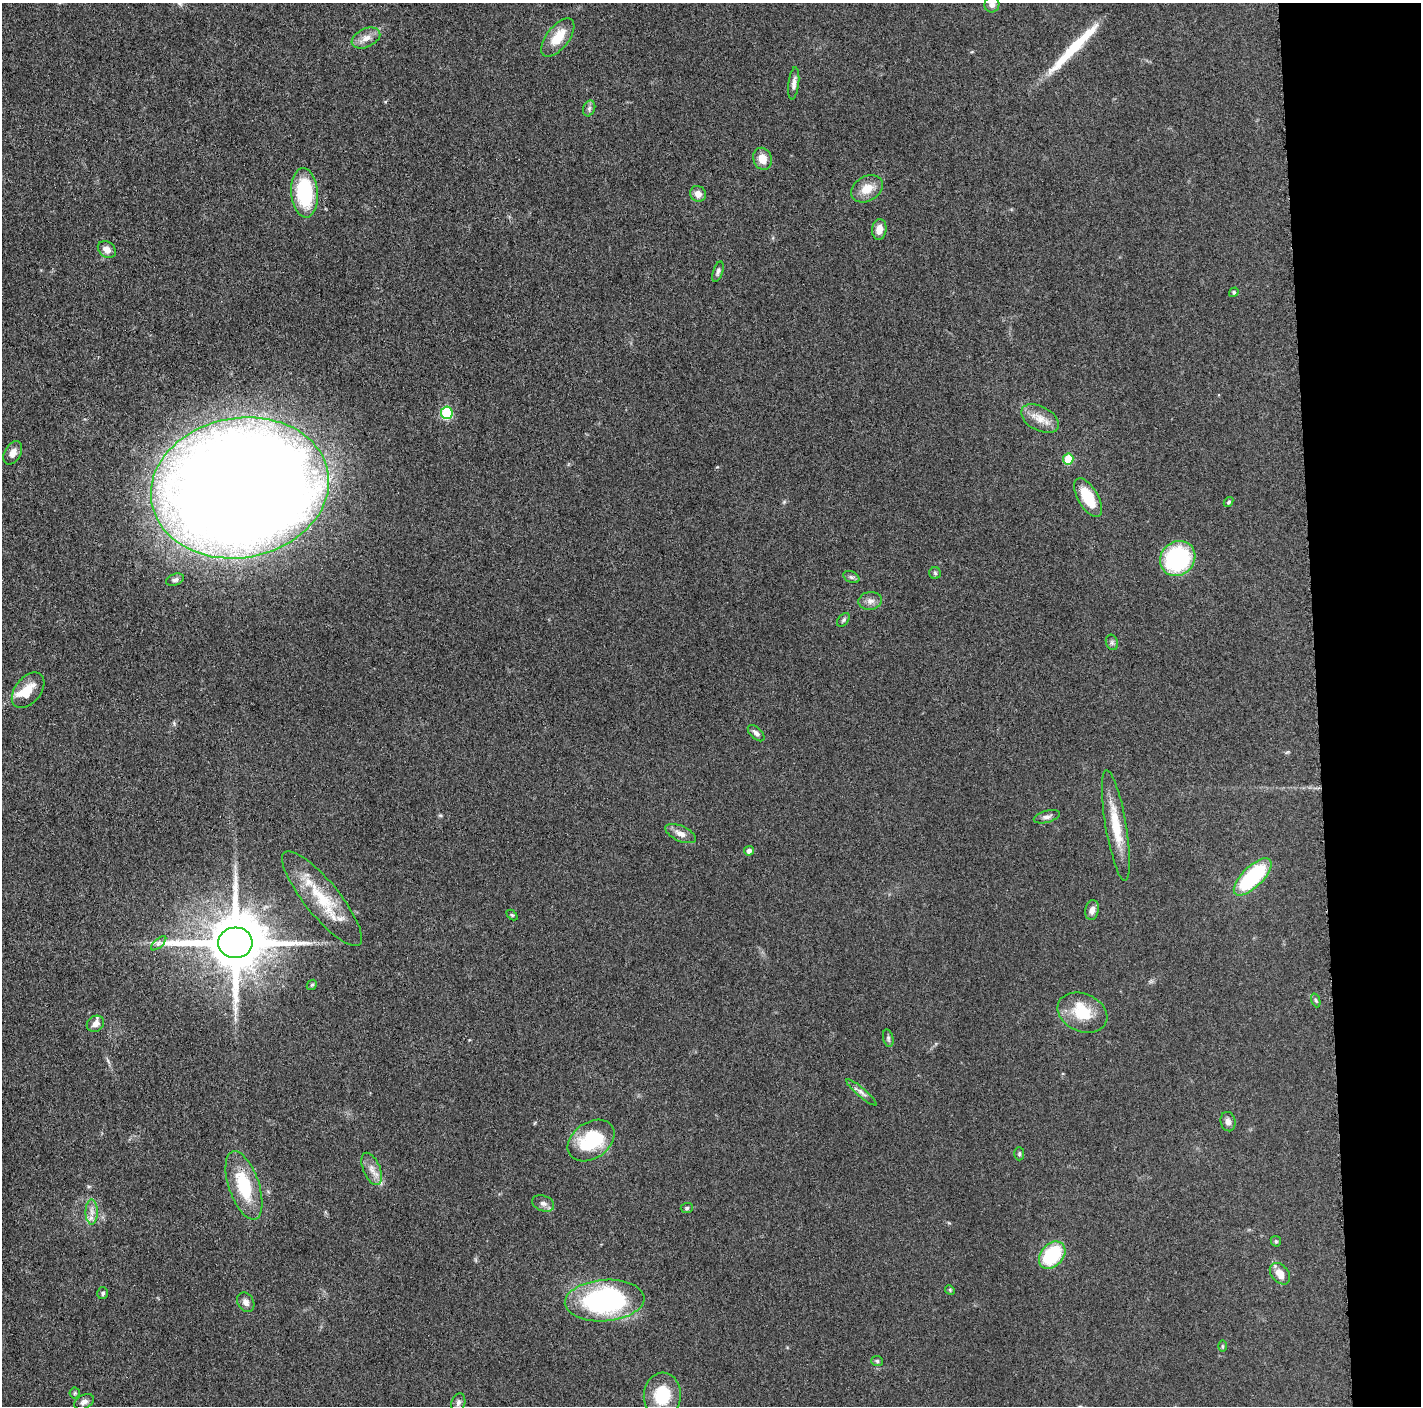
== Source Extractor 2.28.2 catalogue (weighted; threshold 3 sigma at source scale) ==
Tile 6 of 3 x 3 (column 3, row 2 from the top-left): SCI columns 2846-4264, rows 1424-2827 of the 4280 x 4250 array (HDU 1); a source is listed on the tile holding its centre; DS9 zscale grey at full resolution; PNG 1423 x 1408 px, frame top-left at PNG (2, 3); each listed source drawn as its Kron ellipse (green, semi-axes under 4 px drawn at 4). Shown black and unused: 7% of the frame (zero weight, under 3 of 5 exposures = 1% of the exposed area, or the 3 px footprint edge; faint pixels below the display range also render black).
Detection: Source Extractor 2.28.2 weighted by HDU 2 'WHT'; one run over the whole footprint, this tile lists its part. Background 0.0487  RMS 0.0053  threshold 0.0237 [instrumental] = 3 sigma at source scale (4.5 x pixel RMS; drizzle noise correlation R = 1.50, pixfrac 1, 0.05/0.05 arcsec/px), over >= 5 px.
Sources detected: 69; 1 inside a brighter object's white glare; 1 long thin detection or spike segment (spike, bleed or trail) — neither listed nor drawn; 1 inside a brighter listed object's ellipse — not listed separately; the other 66 listed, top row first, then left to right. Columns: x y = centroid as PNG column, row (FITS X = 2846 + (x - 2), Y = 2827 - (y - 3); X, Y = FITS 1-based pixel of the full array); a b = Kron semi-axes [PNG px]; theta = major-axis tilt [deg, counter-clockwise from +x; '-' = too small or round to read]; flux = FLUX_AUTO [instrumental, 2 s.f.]
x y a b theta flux
992 5 8 7 - 2
558 37 23 11 52 12
366 38 15 9 25 4.6
794 83 16 5 84 2.7
589 108 8 6 70 1.5
762 159 11 9 -71 6.2
867 189 17 12 31 8.1
305 193 25 13 -85 39
698 194 8 7 - 3.6
879 229 10 7 82 4.6
107 250 10 7 -38 3.8
718 272 10 5 71 1.5
1234 292 5 4 - 0.93
447 413 6 6 - 41
1040 419 20 12 -29 7.2
13 453 13 8 60 4
1068 459 5 5 - 19
240 488 89 70 10 1900
1088 498 21 10 -59 17
1229 502 5 4 - 0.73
1178 558 18 16 43 63
935 573 6 5 - 0.95
851 577 8 5 -24 1.4
175 580 9 5 20 1.5
870 601 12 9 7 3
843 620 8 5 50 1
1112 642 8 6 -70 1.2
28 690 20 13 51 9.4
756 733 10 5 -44 1.7
1047 817 13 6 15 2
1116 826 56 10 -80 18
681 834 16 7 -24 3.8
749 851 5 5 - 1.8
1253 877 24 10 45 52
322 899 59 17 -51 26
1092 910 10 6 79 3
512 915 6 4 -44 0.69
159 943 9 4 42 1.6
235 943 17 15 4 4500
312 985 6 4 43 0.72
1316 1000 7 4 -70 0.93
1082 1013 26 19 -23 17
95 1024 9 7 33 3.7
888 1038 9 5 -77 1.2
861 1092 19 4 -40 2.3
1228 1122 10 7 -76 2.3
591 1140 26 18 35 32
1019 1154 6 5 - 0.82
372 1169 17 8 -67 4.7
244 1185 36 15 -71 28
543 1203 11 7 -19 2.3
687 1208 6 5 - 0.91
92 1212 12 6 -90 3.2
1276 1241 5 4 - 0.76
1052 1255 15 11 48 32
1280 1274 12 8 -50 6.1
950 1290 5 4 - 0.68
103 1293 6 5 - 1.1
605 1300 40 20 4 110
246 1302 10 8 -58 2.5
1223 1346 6 4 -89 0.66
877 1361 6 5 - 0.94
75 1393 5 5 - 0.75
662 1395 22 18 86 20
84 1402 10 7 27 2.2
458 1403 9 6 71 1.8
Isophote crosses this tile's border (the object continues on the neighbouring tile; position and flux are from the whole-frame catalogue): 1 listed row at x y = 992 5